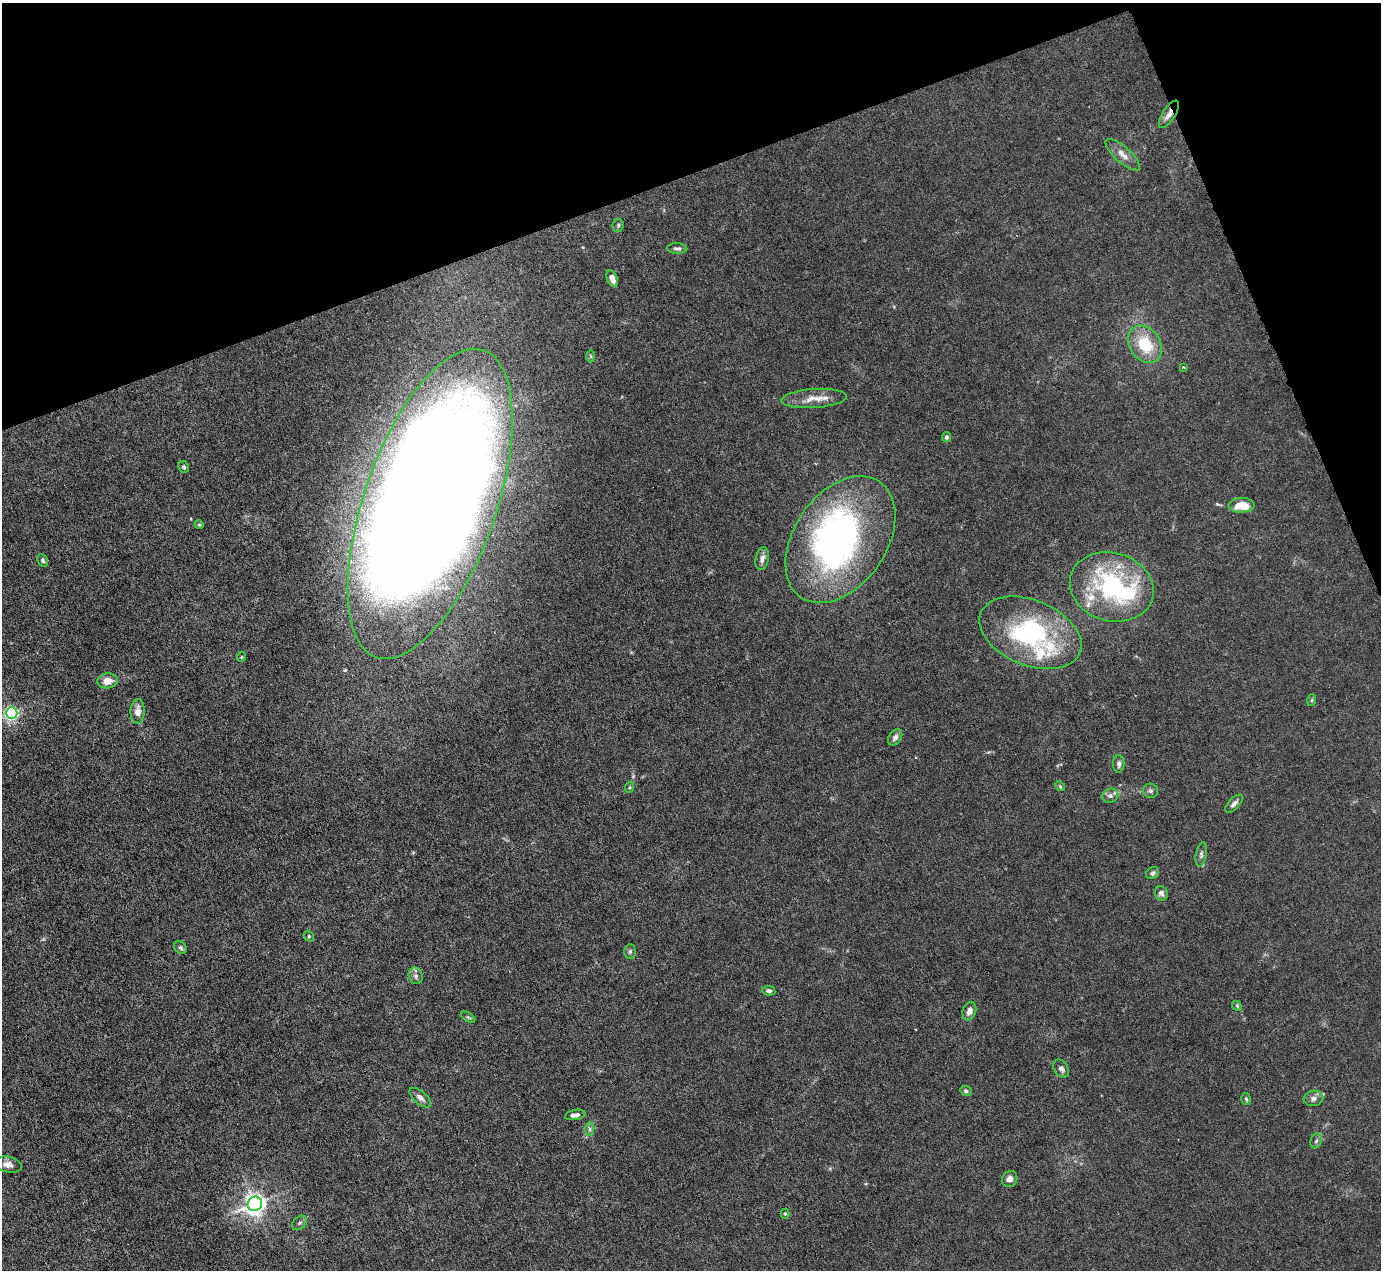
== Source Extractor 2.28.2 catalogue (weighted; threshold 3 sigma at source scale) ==
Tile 3 of 4 x 4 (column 3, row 1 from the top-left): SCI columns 2759-4137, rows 4085-5352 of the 5516 x 5500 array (HDU 1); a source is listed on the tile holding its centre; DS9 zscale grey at full resolution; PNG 1383 x 1272 px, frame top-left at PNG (2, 3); each listed source drawn as its Kron ellipse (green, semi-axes under 4 px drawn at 4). Shown black and unused: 18% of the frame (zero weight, under 3 of 6 exposures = <1% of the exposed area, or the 3 px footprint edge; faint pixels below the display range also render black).
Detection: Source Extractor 2.28.2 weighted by HDU 2 'WHT'; one run over the whole footprint, this tile lists its part. Background 0.0209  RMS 0.0027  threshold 0.0112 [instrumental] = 3 sigma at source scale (4.09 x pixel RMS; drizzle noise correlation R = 1.36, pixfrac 0.8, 0.05/0.05 arcsec/px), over >= 5 px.
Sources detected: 63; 6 inside a brighter object's white glare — neither listed nor drawn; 2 inside a brighter listed object's ellipse — not listed separately; the other 55 listed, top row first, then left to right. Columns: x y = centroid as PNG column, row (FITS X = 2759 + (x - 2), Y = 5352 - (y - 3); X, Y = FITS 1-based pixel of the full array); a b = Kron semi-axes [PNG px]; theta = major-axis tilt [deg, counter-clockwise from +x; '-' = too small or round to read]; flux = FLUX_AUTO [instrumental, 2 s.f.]
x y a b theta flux
1169 114 16 6 57 2
1123 155 22 8 -42 2.4
618 225 7 5 85 0.54
677 248 10 5 -3 0.76
612 279 8 5 -68 1.7
1145 344 20 15 -56 9.7
591 356 6 4 -88 0.36
1184 367 3 2 - 0.31
814 398 32 9 4 3.9
946 437 5 4 - 0.56
184 467 6 5 - 0.51
430 504 163 66 71 1200
1242 505 13 7 2 5.2
199 525 5 4 - 0.29
840 540 70 46 56 95
762 559 11 6 79 1.3
43 560 7 5 -59 0.5
1112 587 42 34 -16 40
1030 633 53 32 -22 40
241 657 5 3 - 0.22
108 681 10 7 4 2.8
1312 700 6 3 71 0.31
138 711 12 7 88 2
12 713 6 6 - 68
895 737 9 6 55 1
1119 764 8 5 -90 0.78
1060 786 5 4 - 0.33
630 787 6 4 71 0.31
1151 791 7 7 - 0.73
1110 796 8 7 - 0.94
1234 804 11 5 45 1
1201 855 12 5 79 0.86
1152 873 7 5 32 0.72
1161 893 7 6 - 0.81
309 936 5 5 - 0.38
180 948 7 5 -50 0.52
630 951 7 5 88 0.55
416 976 8 7 - 0.78
769 991 6 5 - 0.71
1237 1006 6 4 -47 0.35
969 1011 9 6 72 1.4
468 1017 8 4 -34 0.41
1061 1068 10 6 -55 0.95
966 1091 6 5 - 0.49
420 1098 13 6 -39 1.4
1313 1098 10 7 7 1.2
1246 1099 6 4 -73 0.38
575 1115 10 5 10 1
590 1129 7 4 90 0.57
1316 1141 7 5 72 0.64
8 1165 14 8 -11 1.7
1010 1179 8 7 - 1.4
255 1204 7 7 - 180
785 1214 5 4 - 0.36
300 1223 8 6 39 0.7
Overlapping masked pixels (flux is a lower limit): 1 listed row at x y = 1169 114